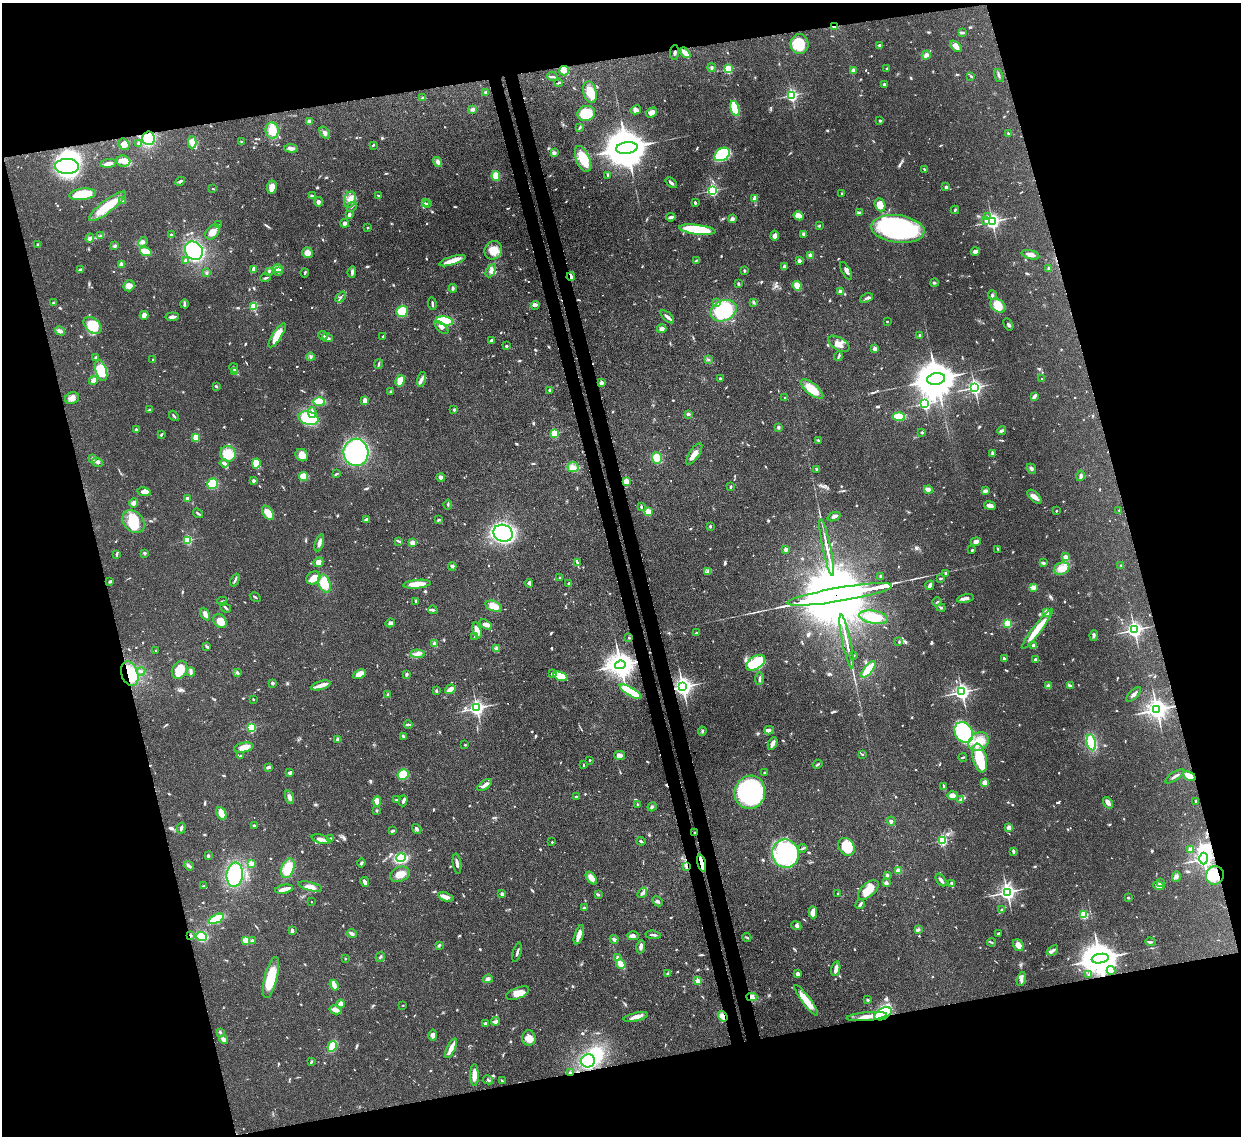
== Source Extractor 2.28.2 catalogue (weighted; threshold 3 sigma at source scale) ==
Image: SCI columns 77-5029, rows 219-4754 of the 5102 x 5088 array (HDU 1 of 3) = the unmasked area's bounding box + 8 px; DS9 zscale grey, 4 x 4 block average (1 PNG px = mean of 4 x 4 image px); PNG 1243 x 1138 px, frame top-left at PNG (2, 3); each listed source drawn as its Kron ellipse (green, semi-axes under 4 px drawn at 4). Shown black and unused: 31% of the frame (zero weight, under 3 of 4 exposures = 9% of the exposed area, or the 3 px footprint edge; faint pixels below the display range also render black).
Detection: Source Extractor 2.28.2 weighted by HDU 2 'WHT'. Background 0.115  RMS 0.0049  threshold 0.022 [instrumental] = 3 sigma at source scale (4.5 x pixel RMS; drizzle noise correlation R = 1.50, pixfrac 1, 0.05/0.05 arcsec/px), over >= 5 px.
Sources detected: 1008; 1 too faint to see at this stretch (4 x 4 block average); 3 inside a brighter object's white glare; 5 cosmic-ray / hot-pixel residue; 2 long thin detections or spike segments (spike, bleed or trail) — neither listed nor drawn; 25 coinciding with a brighter row at this scale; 52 inside a brighter listed object's ellipse — not listed separately; of the other 920, all 500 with FLUX_AUTO >= 3.04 (the completeness limit of this list) listed and drawn (420 fainter detections not listed), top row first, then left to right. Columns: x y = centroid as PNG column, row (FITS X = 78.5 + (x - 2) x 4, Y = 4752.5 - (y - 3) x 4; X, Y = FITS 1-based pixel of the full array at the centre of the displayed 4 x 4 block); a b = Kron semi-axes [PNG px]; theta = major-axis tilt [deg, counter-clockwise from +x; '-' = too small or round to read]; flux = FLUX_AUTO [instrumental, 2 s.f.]
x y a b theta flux
835 27 4 2 - 9.6
963 33 3 2 - 6.3
800 44 10 9 - 78
879 45 3 2 - 5.3
956 46 7 3 -42 20
675 52 7 2 84 5.6
685 53 6 3 -47 19
926 55 5 4 - 12
712 68 4 3 - 4.3
887 68 2 2 - 12
728 69 2 2 - 270
853 70 3 3 - 7.4
564 71 5 5 - 16
999 75 7 2 -73 4.7
971 76 2 2 - 3.3
553 77 5 2 - 4.9
559 83 4 2 - 4.8
884 84 2 2 - 20
590 92 11 6 -76 45
485 93 3 3 - 4.1
792 95 2 2 - 600
422 98 3 2 - 3.1
735 108 7 3 -73 120
473 109 3 3 - 9.2
636 110 5 4 - 9.7
586 113 9 7 16 110
652 113 6 4 33 16
880 121 2 2 - 3.6
309 122 4 3 - 8.8
580 128 4 2 - 3.2
272 130 8 6 -83 52
325 133 7 3 -56 9.1
1008 133 3 2 - 4.1
148 138 7 6 - 140
241 141 2 2 - 4.5
192 142 6 3 -90 22
139 143 3 2 - 4.9
124 144 6 5 - 17
373 145 3 2 - 3.3
291 148 7 3 -5 14
627 148 11 5 7 17000
554 153 3 2 - 11
722 154 8 6 33 160
583 159 14 6 -68 85
123 161 7 5 -8 25
438 162 5 4 - 10
108 163 8 3 7 15
67 166 12 7 0 380
925 169 4 2 - 3.7
608 175 3 2 - 3.3
496 176 5 4 - 47
180 181 5 2 - 5.2
671 183 6 2 -40 8.4
272 187 6 5 - 32
946 187 3 3 - 5.9
213 189 2 2 - 3.6
712 190 2 2 - 530
842 193 2 2 - 3.1
83 194 13 5 6 99
312 196 3 3 - 6.5
378 196 3 2 - 4.1
754 199 4 2 - 21
350 200 8 6 72 22
123 201 2 2 - 47
318 202 5 4 - 7.7
695 202 3 2 - 5
425 203 4 2 - 3.6
428 203 2 2 - 3.8
880 205 7 5 -68 38
107 206 22 6 37 84
352 207 6 2 45 3.2
955 210 4 2 - 3.7
859 213 3 2 - 3.5
349 215 4 2 - 8.4
799 216 5 4 - 36
987 216 3 2 - 3.2
671 217 4 2 - 12
732 219 4 3 - 9
985 221 3 2 - 3.3
992 221 3 2 - 1200
345 223 4 4 - 7.6
218 225 2 2 - 3.9
819 226 3 2 - 3.3
368 227 2 2 - 8.6
898 229 27 14 -7 640
697 230 18 4 -7 190
212 232 9 5 48 22
171 234 2 2 - 3.3
804 234 3 3 - 10
101 236 3 2 - 3.1
775 236 5 4 - 14
90 238 5 4 - 12
143 242 5 3 - 6.9
38 245 4 2 - 3.3
115 246 3 2 - 5.2
493 250 9 8 - 43
146 251 6 3 -17 52
194 251 10 8 -47 300
975 251 4 3 - 11
307 253 5 5 - 18
810 255 2 2 - 58
1030 255 9 3 -15 16
696 260 3 2 - 3.1
185 261 2 2 - 16
453 261 14 4 16 31
799 261 2 2 - 36
121 264 2 2 - 62
784 267 4 3 - 10
253 269 4 2 - 9.1
278 269 5 3 - 36
1049 269 2 2 - 21
80 270 4 3 - 4.6
269 271 4 2 - 4.2
491 271 7 4 61 11
744 271 2 2 - 4.8
846 271 10 2 -61 9.1
278 272 4 2 - 4
352 272 6 3 84 8.5
206 273 4 3 - 4.5
305 273 4 2 - 4.2
571 277 4 2 - 22
265 278 5 2 - 4.2
934 283 4 3 - 3.8
738 284 4 2 - 5.1
129 286 6 5 - 18
797 286 4 3 - 37
453 288 4 2 - 4.5
841 291 4 3 - 12
992 295 4 3 - 4.7
341 297 6 2 46 4.3
866 298 7 2 25 5.2
754 302 4 2 - 4.3
53 303 2 2 - 4.4
716 303 3 2 - 3.3
184 304 4 2 - 4.4
432 304 6 2 -83 5.9
535 305 4 3 - 5.4
998 305 8 6 -36 47
253 306 2 2 - 210
402 311 6 5 - 64
723 311 13 10 26 210
144 315 4 4 - 16
172 317 7 3 6 12
667 317 8 2 -43 11
445 321 8 4 -10 160
887 321 2 2 - 5.8
1008 324 6 3 -59 5.6
93 325 10 7 -40 89
441 327 8 4 -41 11
662 329 5 3 - 12
60 331 5 3 - 7.3
277 335 14 4 56 49
323 335 5 2 - 5
920 335 2 2 - 7.6
383 336 3 2 - 3.5
327 338 5 3 - 7.3
491 340 3 2 - 9.3
839 344 12 6 -31 26
506 346 3 2 - 4.5
875 348 2 2 - 44
838 356 5 2 - 4.8
310 357 4 2 - 4.2
96 358 3 3 - 8.3
153 359 2 2 - 10
708 359 3 2 - 3.1
378 364 5 2 - 3.6
234 368 5 2 - 5.3
101 371 11 5 -72 75
235 372 2 2 - 81
422 379 7 3 74 9.5
720 379 2 2 - 7.2
936 379 9 6 9 12000
1042 379 2 2 - 6.1
93 380 4 4 - 11
400 381 6 3 62 44
601 383 2 2 - 49
216 386 3 2 - 5.4
975 387 2 2 - 1000
812 389 14 5 -39 57
550 390 2 2 - 26
391 392 3 3 - 6
1034 396 4 2 - 11
785 397 2 2 - 4
72 398 7 5 27 16
365 401 4 3 - 17
319 402 6 3 -2 52
925 403 2 2 - 540
150 410 4 2 - 4.7
454 410 3 2 - 4.2
312 412 5 3 - 8.5
688 414 2 2 - 7.6
174 416 6 2 -48 4.4
899 417 6 3 -3 84
308 418 10 6 -13 130
778 427 2 2 - 21
136 430 3 2 - 7.8
1001 431 4 2 - 7.6
922 432 2 2 - 4.1
554 433 2 2 - 190
161 434 4 2 - 3.5
196 438 2 2 - 120
818 440 3 2 - 3
356 452 14 12 -84 390
993 453 4 4 - 5.8
228 454 8 7 - 60
694 454 12 5 56 21
302 455 7 6 - 24
657 458 6 4 -71 47
92 459 4 2 - 7.4
97 462 6 2 -17 19
224 463 4 2 - 9.6
256 463 5 3 - 75
573 467 5 5 - 14
1031 469 5 3 - 5.6
817 470 3 2 - 5.4
336 474 4 2 - 3.1
303 476 4 4 - 37
1080 476 5 3 - 7
441 477 4 3 - 11
253 481 2 2 - 27
626 481 2 2 - 110
213 484 5 5 - 84
731 487 3 2 - 3.8
928 490 4 3 - 16
985 491 4 2 - 13
144 492 7 3 -10 22
1034 497 9 4 -44 15
187 498 2 2 - 18
134 503 5 3 - 11
448 505 5 2 - 4
990 506 6 3 -11 14
641 507 2 2 - 4.1
1119 510 2 2 - 5.8
648 511 2 2 - 120
1056 511 2 2 - 7.7
198 513 5 2 - 4.1
268 513 8 5 -54 37
834 517 7 3 24 15
366 520 4 3 - 11
438 520 4 2 - 3.7
133 522 13 9 -46 90
710 526 3 2 - 3.4
503 533 10 8 -18 660
187 540 2 2 - 260
399 541 3 2 - 3.1
976 542 5 4 - 12
319 543 9 3 72 14
412 543 2 2 - 82
827 547 29 2 -78 28
786 549 2 2 - 30
998 549 2 2 - 3.2
972 550 4 2 - 3.2
144 553 3 2 - 5.8
116 555 4 2 - 3.1
1065 557 2 2 - 75
318 562 5 4 - 13
577 563 4 2 - 4.6
1043 563 4 2 - 5.5
1121 565 2 2 - 5.8
452 566 4 3 - 5.3
1062 569 8 6 18 32
708 571 4 3 - 7.9
945 573 2 2 - 9.3
880 576 3 2 - 3.7
313 578 7 6 - 23
559 578 2 2 - 9.7
941 578 3 2 - 4.1
235 580 6 2 63 5.7
110 581 3 2 - 7.1
324 583 9 5 -69 56
529 583 4 3 - 7.8
417 584 14 3 6 49
569 584 2 2 - 10
930 585 5 2 - 11
1033 587 3 3 - 14
840 594 53 7 10 99000
255 597 6 2 -32 3.5
965 598 8 3 13 12
222 601 5 2 - 4
415 601 3 2 - 3.5
937 602 5 2 - 3.5
494 606 9 5 -19 30
225 608 6 2 -40 5.3
941 608 4 2 - 4.3
433 610 5 2 - 4.5
1047 612 2 2 - 110
205 614 7 3 -61 17
874 617 14 6 -10 82
220 621 7 6 - 35
390 623 5 3 - 7.5
1008 623 2 2 - 220
486 625 7 4 -33 11
1037 629 25 4 53 79
1134 630 3 3 - 1200
477 631 8 4 -74 22
697 632 4 2 - 5.6
1094 635 5 2 - 5.2
475 636 2 2 - 4.5
629 638 2 2 - 4.3
847 642 27 2 -78 26
899 642 2 2 - 3.8
435 644 4 2 - 13
1034 645 4 3 - 6.1
207 647 4 2 - 4
497 648 3 3 - 13
156 650 2 2 - 5.5
417 654 7 4 -2 15
854 655 2 2 - 6.2
1004 659 2 2 - 6.9
1035 660 3 2 - 5.9
756 663 10 6 34 170
620 665 5 4 - 4500
868 669 10 3 49 79
180 670 9 7 58 42
141 671 4 2 - 4.8
191 672 4 2 - 5.4
237 672 4 3 - 4.3
130 674 13 8 -71 82
360 674 7 4 22 23
406 674 3 2 - 3.7
552 674 2 2 - 14
561 676 7 4 -19 80
760 679 6 2 83 6.9
272 683 2 2 - 23
321 685 10 3 17 25
1070 685 4 2 - 3.4
1048 686 2 2 - 61
683 687 3 3 - 1800
450 689 5 3 - 20
436 691 4 2 - 4
631 692 12 4 -32 150
962 692 3 3 - 1200
1134 694 9 2 45 11
387 695 3 2 - 4.3
253 699 2 2 - 3.4
477 708 2 2 - 1100
1157 710 4 3 - 2300
408 724 4 2 - 5.9
251 727 2 2 - 300
769 730 5 3 - 12
702 731 4 2 - 3.7
964 732 11 8 -58 150
403 736 3 3 - 3.4
338 739 3 3 - 8.4
978 742 11 8 36 44
1091 742 8 4 -78 100
773 744 7 3 65 15
465 745 2 2 - 6.7
244 747 9 5 11 27
862 754 2 2 - 3.8
619 755 5 4 - 15
240 756 3 2 - 3.7
963 757 4 2 - 3.2
980 758 14 7 -77 120
590 760 2 2 - 7.6
818 764 5 2 - 3.9
584 765 3 2 - 3.1
268 767 3 2 - 7.8
290 773 4 2 - 7.9
764 773 2 2 - 3.2
403 774 5 5 - 53
1175 776 11 2 34 9.4
1189 776 7 3 -27 46
985 782 2 2 - 87
485 785 8 3 34 18
944 787 3 2 - 3.6
750 792 17 15 72 470
952 795 5 4 - 15
289 797 7 4 -72 13
576 797 3 2 - 3.4
961 799 3 2 - 4
397 800 3 2 - 3.3
377 801 5 3 - 29
403 801 5 3 - 7.2
1195 801 3 2 - 3.2
1108 803 6 3 -55 18
637 804 2 2 - 10
652 807 4 3 - 5.7
376 810 2 2 - 15
221 813 7 4 -63 39
891 821 4 2 - 6.3
254 825 3 2 - 5.4
181 828 5 2 - 9.1
1009 828 2 2 - 70
417 829 5 3 - 6.1
393 831 4 2 - 5.7
695 832 2 2 - 5.9
331 838 3 2 - 3.2
321 839 10 3 -15 15
942 840 2 2 - 340
641 841 4 2 - 4.9
552 842 2 2 - 7.8
846 847 9 7 -57 85
803 848 4 2 - 4.3
1191 849 3 2 - 3.3
1013 851 4 2 - 6
786 854 14 13 - 420
208 856 2 2 - 21
401 858 4 4 - 100
1204 859 6 3 89 1800
361 863 4 2 - 5.1
702 863 9 3 -74 19
251 864 2 2 - 72
457 864 10 2 -83 10
189 866 5 3 - 6.9
686 867 3 2 - 4.4
288 868 10 6 69 64
898 871 2 2 - 79
400 874 10 7 22 32
235 875 12 8 82 170
887 875 2 2 - 22
1215 875 9 9 - 48
1176 876 5 4 - 9.1
591 878 7 4 -52 20
941 880 7 3 -53 10
365 882 5 2 - 14
886 883 2 2 - 41
952 883 3 2 - 3.8
1161 883 3 2 - 3.6
204 886 3 2 - 3.2
1159 886 6 3 -10 9.1
310 887 12 3 -14 18
284 889 9 3 11 20
868 890 12 6 41 48
1007 892 3 3 - 1400
642 893 6 3 56 7.9
502 894 2 2 - 32
838 894 2 2 - 9.5
598 895 3 3 - 4.2
446 897 8 4 -18 15
1128 898 3 2 - 3.1
658 901 6 2 -47 4.7
311 902 2 2 - 4.5
860 904 5 2 - 8.2
584 908 3 3 - 3.5
1002 910 3 2 - 5.1
813 912 6 3 88 31
1084 915 2 2 - 240
216 919 8 3 25 140
796 926 5 3 - 5.5
919 930 4 3 - 4.5
292 931 3 2 - 13
998 933 2 2 - 7
352 934 5 2 - 8.4
579 935 10 3 71 27
653 935 7 2 -7 6.3
190 936 3 2 - 3.5
202 936 5 4 - 77
633 936 6 4 -2 9.4
747 937 4 2 - 3.8
614 939 4 3 - 8.4
246 940 2 2 - 130
252 941 3 2 - 3.4
992 942 4 2 - 3.3
1150 942 5 2 - 4.7
439 945 4 2 - 4.9
1018 945 6 5 - 27
641 947 7 3 82 11
1053 950 6 2 39 7.7
517 952 10 2 75 7.4
380 957 5 2 - 4.6
617 957 2 2 - 8
345 959 2 2 - 4.9
1100 959 8 4 9 9800
621 964 5 3 - 32
836 969 7 3 77 20
1111 970 4 3 - 6.9
668 973 3 3 - 3.4
797 974 2 2 - 34
1089 975 2 2 - 6.1
271 977 21 6 76 110
488 979 5 4 - 8.2
1021 979 7 3 76 11
697 981 2 2 - 74
334 985 5 3 - 20
518 993 12 5 22 36
752 997 5 3 - 9.7
806 1000 19 4 -54 53
868 1000 3 3 - 3
341 1004 4 3 - 24
403 1005 2 2 - 4.3
336 1010 6 4 -14 13
883 1014 9 5 28 160
723 1016 5 4 - 19
867 1016 20 4 5 44
636 1017 12 4 12 22
496 1021 4 3 - 7.1
485 1023 3 2 - 7.3
220 1032 4 2 - 3.5
433 1035 5 3 - 8.2
529 1038 7 7 - 29
223 1039 4 2 - 15
332 1046 5 3 - 100
451 1048 11 3 64 39
588 1061 7 6 - 130
311 1062 4 2 - 3.7
570 1073 2 2 - 20
474 1075 11 3 -89 29
488 1080 5 2 - 4.1
502 1081 3 2 - 3.5
Overlapping masked pixels (flux is a lower limit): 20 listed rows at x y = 835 27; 148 138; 571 277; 840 594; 620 665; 130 674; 683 687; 1189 776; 695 832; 1204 859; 702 863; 686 867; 1215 875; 190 936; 1100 959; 752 997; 883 1014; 723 1016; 867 1016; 570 1073
Diffuse or blended objects may show on this block-average render without a row.